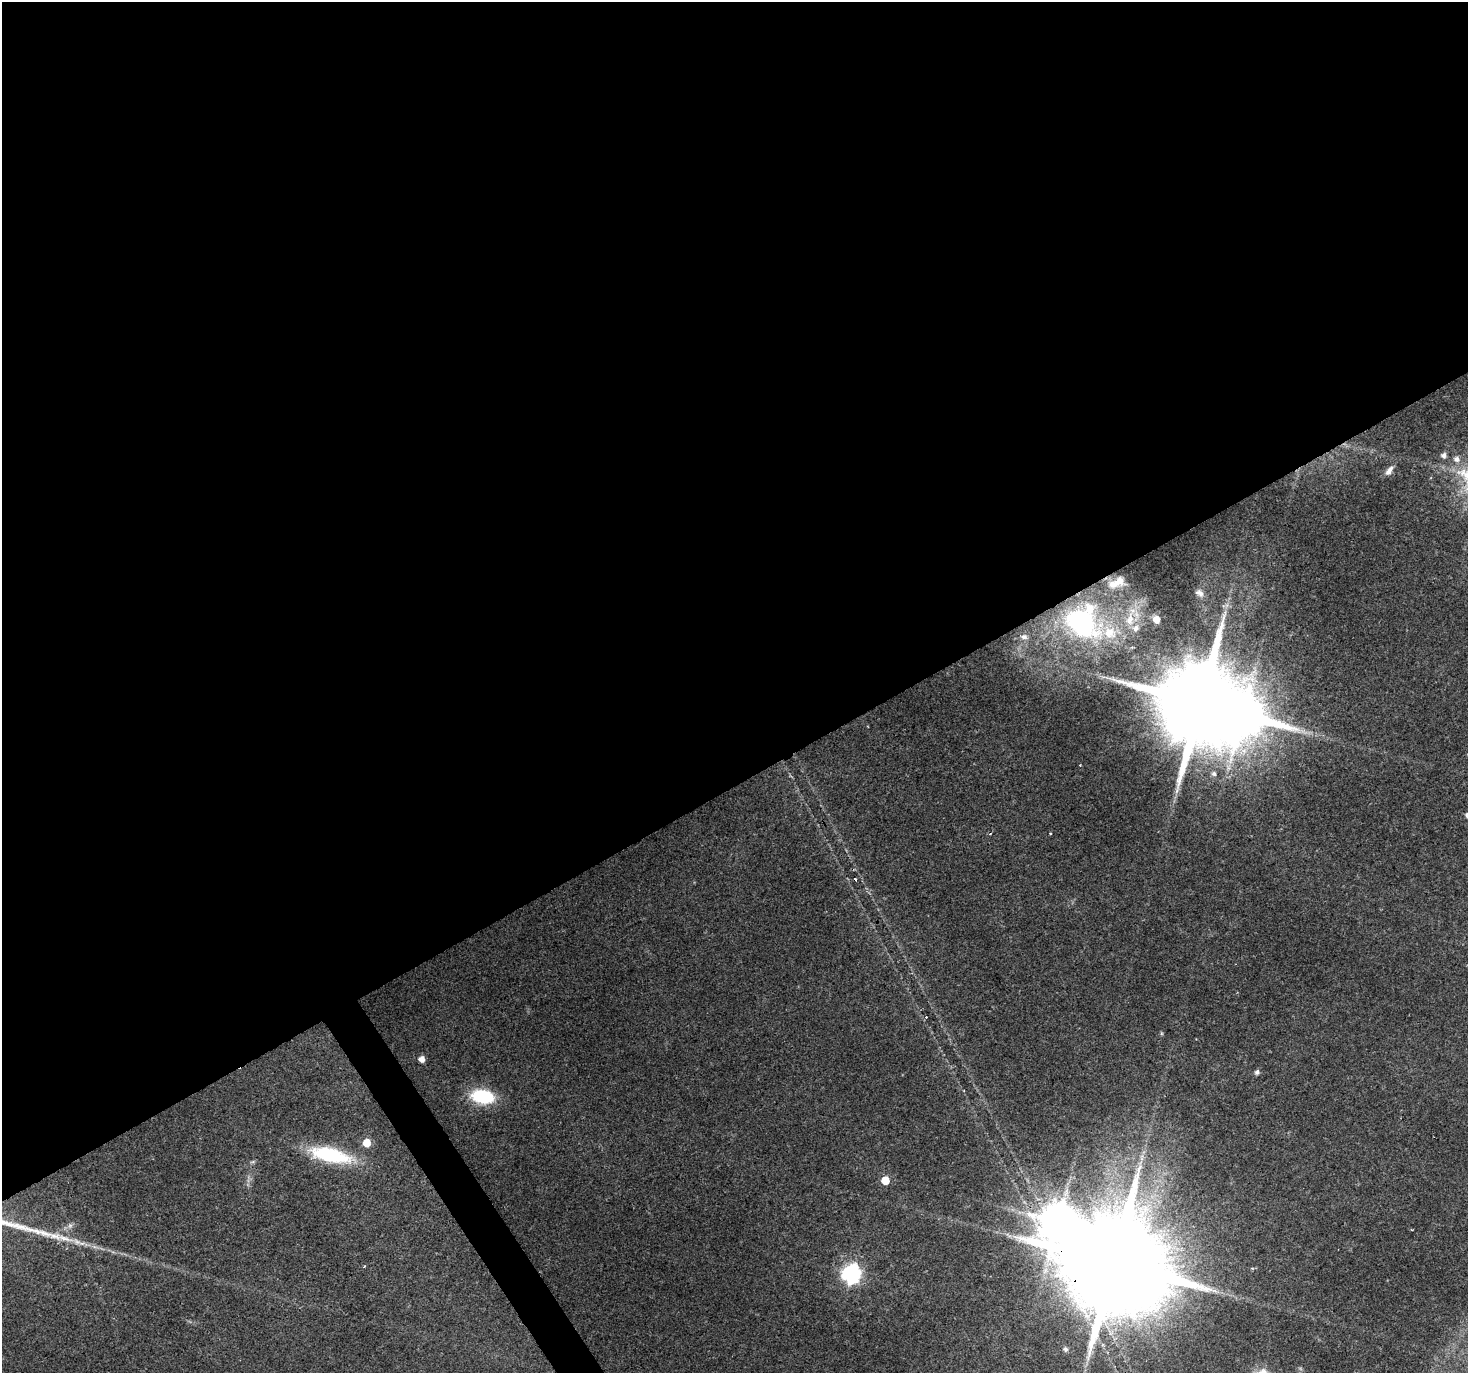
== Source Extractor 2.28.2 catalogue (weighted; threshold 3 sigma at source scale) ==
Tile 2 of 4 x 4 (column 2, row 1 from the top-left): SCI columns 1467-2932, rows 4227-5597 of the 5868 x 5773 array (HDU 1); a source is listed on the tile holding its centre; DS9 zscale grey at full resolution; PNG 1470 x 1375 px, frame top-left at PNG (2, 2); no overlay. Shown black and unused: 58% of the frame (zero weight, under 2 of 3 exposures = <1% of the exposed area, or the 3 px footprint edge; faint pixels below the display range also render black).
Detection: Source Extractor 2.28.2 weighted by HDU 2 'WHT'; one run over the whole footprint, this tile lists its part. Background 0.0715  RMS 0.0085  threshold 0.0383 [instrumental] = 3 sigma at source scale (4.5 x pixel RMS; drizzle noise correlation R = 1.50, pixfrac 1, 0.0396/0.0396 arcsec/px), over >= 5 px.
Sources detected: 30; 2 inside a brighter object's white glare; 1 cosmic-ray / hot-pixel residue — not listed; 4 inside a brighter listed object's ellipse — not listed separately; the other 23 listed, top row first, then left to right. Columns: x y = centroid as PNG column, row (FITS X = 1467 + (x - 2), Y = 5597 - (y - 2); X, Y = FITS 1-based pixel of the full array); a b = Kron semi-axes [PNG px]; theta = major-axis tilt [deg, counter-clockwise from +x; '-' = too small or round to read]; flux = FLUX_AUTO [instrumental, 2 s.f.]
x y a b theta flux
1444 455 5 5 - 3.9
1457 459 7 6 - 4.2
1389 470 15 6 54 4.7
1113 584 13 11 7 7.1
1199 593 10 6 -31 3.4
1130 620 15 11 71 11
1156 620 5 5 - 9.9
1081 622 50 33 -36 120
1024 637 10 7 -2 4.3
1200 703 27 19 38 17000
1214 774 6 5 - 2.2
1161 1033 6 4 -72 0.98
422 1059 5 5 - 7.4
1257 1072 6 6 - 2
483 1096 20 12 -9 54
366 1143 6 6 - 16
330 1155 43 14 -13 72
885 1180 5 5 - 16
70 1226 7 6 - 2.9
38 1231 60 8 -15 33
1113 1264 38 25 27 26000
852 1274 8 7 - 350
1065 1349 8 7 - 2.3
Overlapping masked pixels (flux is a lower limit): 1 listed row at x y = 1113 1264